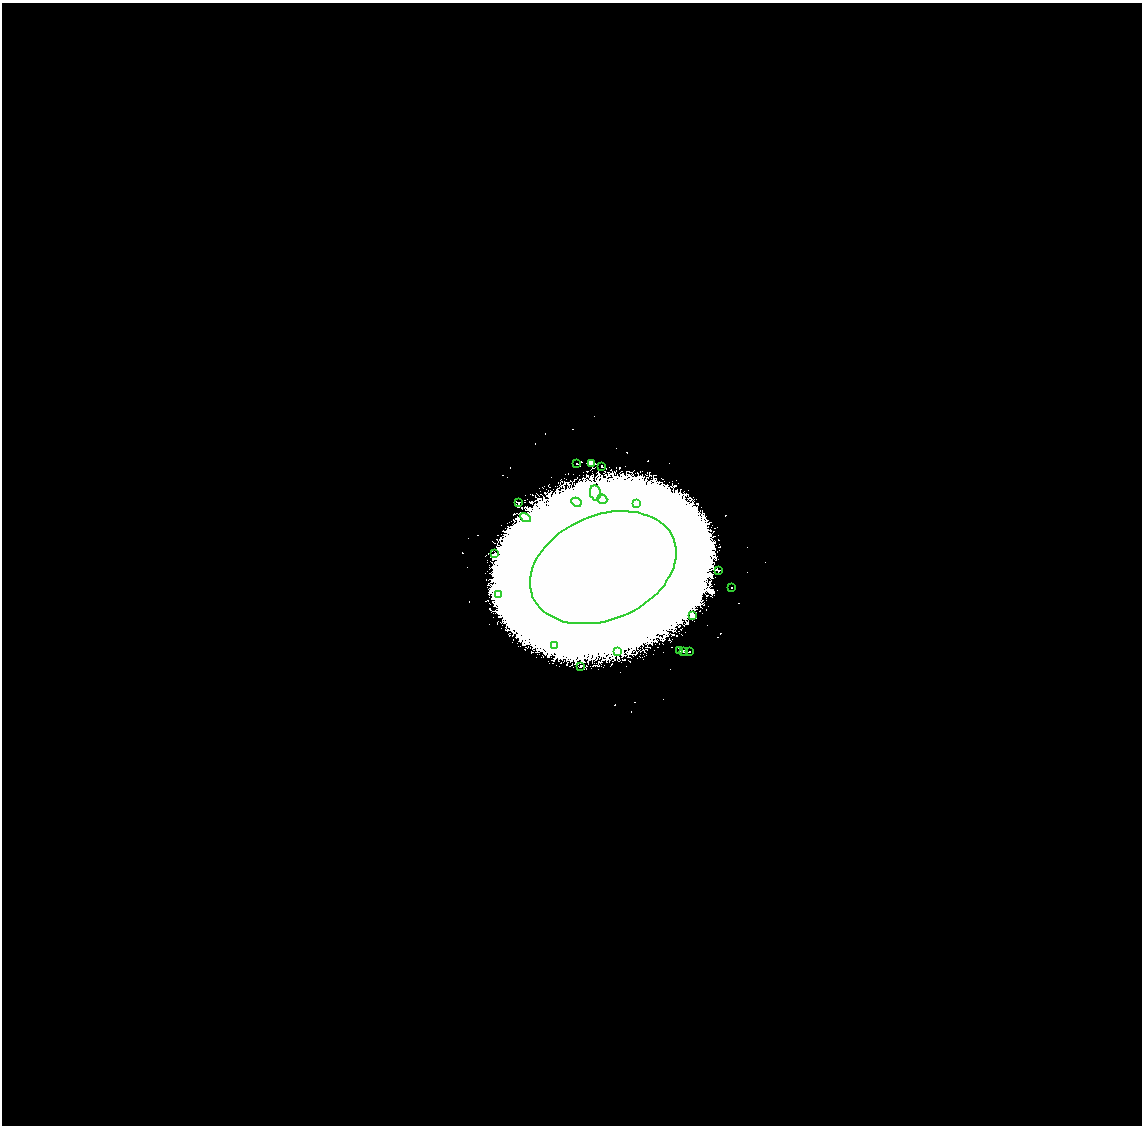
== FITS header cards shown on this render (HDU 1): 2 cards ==
NAXIS1  =                 2280
NAXIS2  =                 2247

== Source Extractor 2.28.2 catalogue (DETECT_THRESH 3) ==
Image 2280 x 2247 px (HDU 1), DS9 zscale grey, zoomed out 1/2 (1 PNG px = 2 x 2 image px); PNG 1144 x 1128 px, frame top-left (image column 1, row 2246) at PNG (2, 3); each listed source drawn as its Kron ellipse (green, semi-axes under 4 px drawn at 4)
Background 9.33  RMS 1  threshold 3.06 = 3 sigma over >= 5 px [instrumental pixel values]
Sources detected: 28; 7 cannot appear on this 1/2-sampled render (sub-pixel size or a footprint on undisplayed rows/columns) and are neither listed nor drawn; the other 21 listed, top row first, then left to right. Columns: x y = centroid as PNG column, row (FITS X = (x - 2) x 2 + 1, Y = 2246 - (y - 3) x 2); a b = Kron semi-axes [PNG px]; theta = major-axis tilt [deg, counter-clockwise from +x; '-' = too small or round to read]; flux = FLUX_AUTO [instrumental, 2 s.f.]
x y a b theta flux
592 463 2 2 - 1.3e+03
577 464 2 2 - 2.8e+02
602 466 2 1 - 8.8e+01
595 493 7 5 -80 1.1e+03
602 499 5 4 - 7.5e+02
576 502 5 3 - 2.5e+02
518 503 2 2 - 8.8e+01
636 504 3 3 - 3.6e+02
525 518 5 4 - 4.8e+02
495 554 2 2 - 1.0e+02
603 568 76 52 23 3.2e+06
719 570 2 2 - 9.5e+01
732 588 2 1 - 1.3e+02
498 594 3 3 - 2.6e+02
693 616 2 2 - 5.2e+02
554 646 2 1 - 1.2e+02
680 650 3 2 - 1.9e+02
617 651 3 3 - 1.9e+02
683 651 2 2 - 1.9e+02
689 651 2 2 - 2.0e+02
581 666 2 1 - 8.6e+01
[7 sub-pixel or undisplayed-footprint detections neither listed nor drawn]